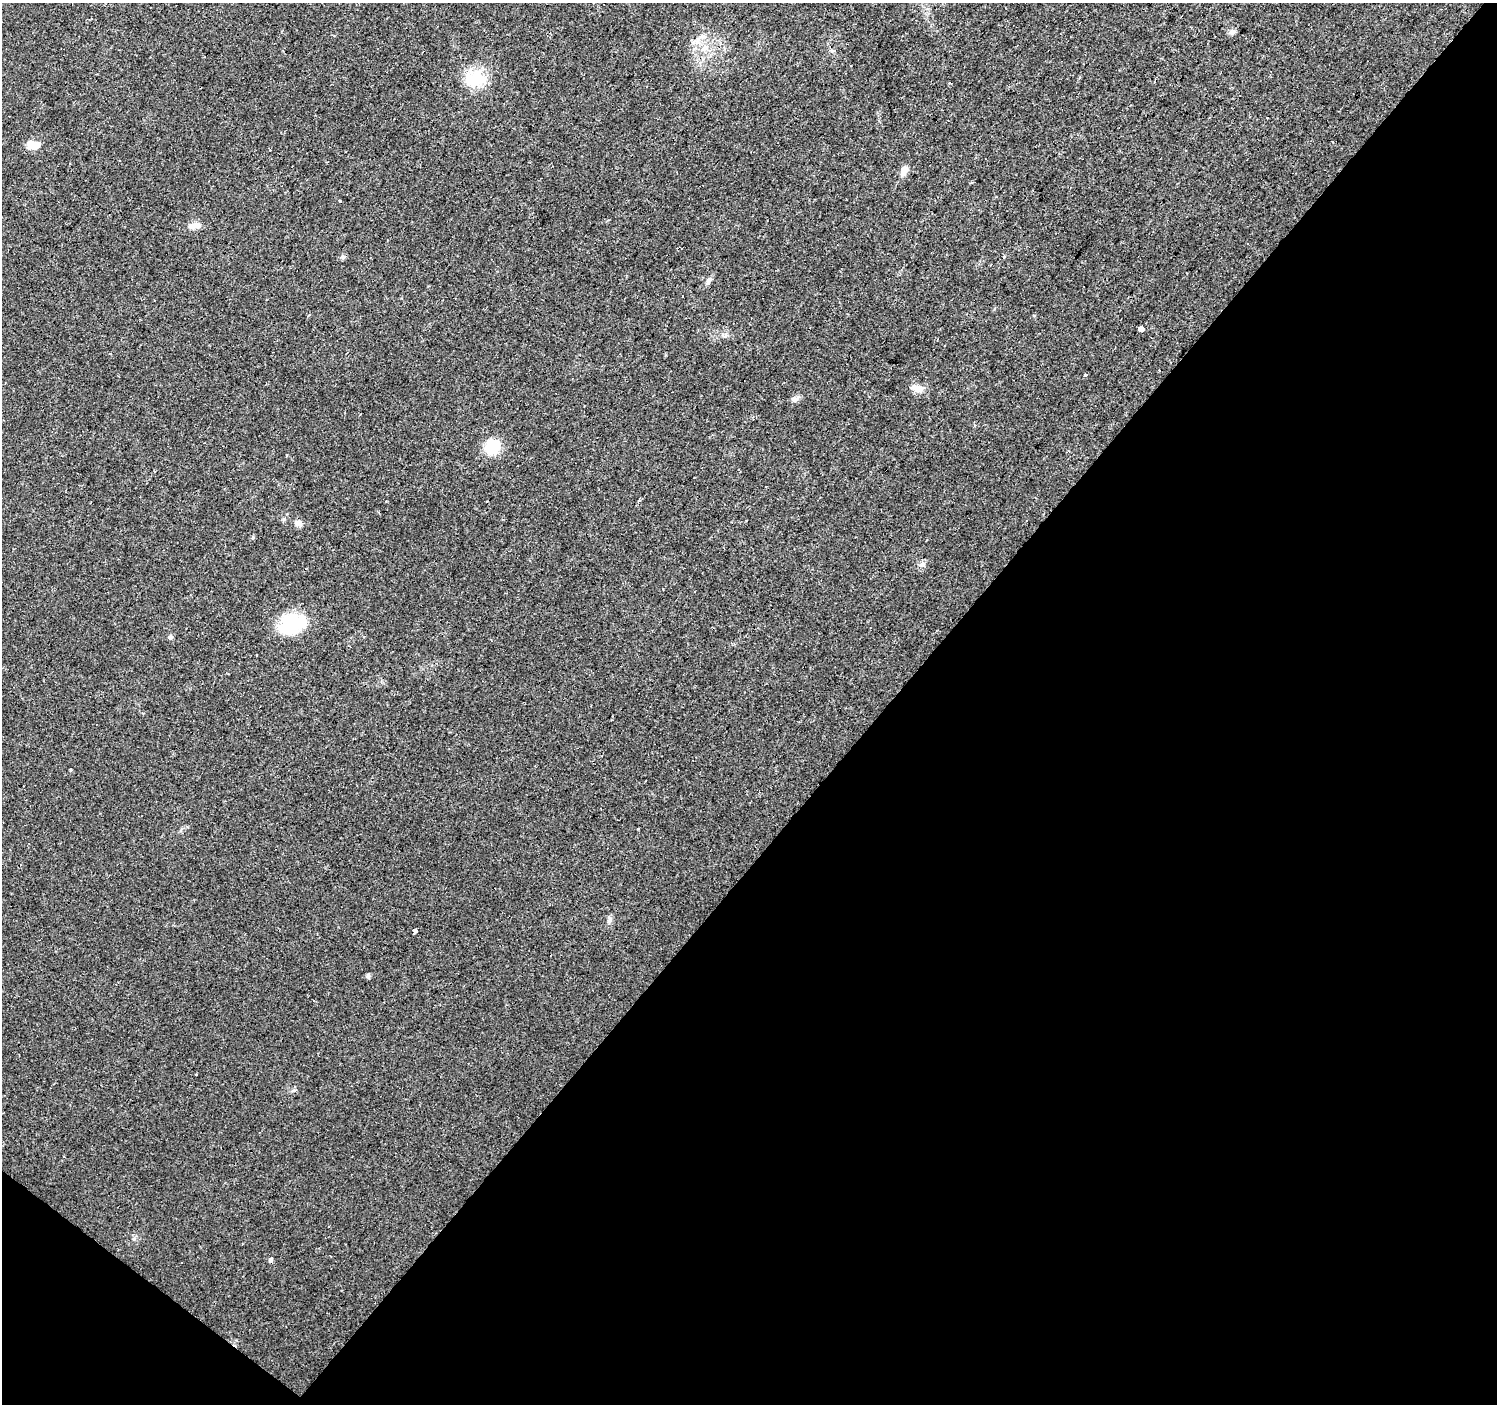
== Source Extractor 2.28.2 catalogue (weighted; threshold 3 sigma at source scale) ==
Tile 15 of 4 x 4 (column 3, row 4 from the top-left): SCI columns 2992-4486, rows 171-1572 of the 5984 x 6013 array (HDU 1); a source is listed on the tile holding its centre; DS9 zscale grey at full resolution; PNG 1499 x 1406 px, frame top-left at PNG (2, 3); no overlay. Shown black and unused: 42% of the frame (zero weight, under 3 of 4 exposures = <1% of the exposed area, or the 3 px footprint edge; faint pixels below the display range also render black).
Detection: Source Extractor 2.28.2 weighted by HDU 2 'WHT'; one run over the whole footprint, this tile lists its part. Background 0.0294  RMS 0.0034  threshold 0.0154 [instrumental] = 3 sigma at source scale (4.5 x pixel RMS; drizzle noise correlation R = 1.50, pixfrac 1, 0.0396/0.0396 arcsec/px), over >= 5 px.
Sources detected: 39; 8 cosmic-ray / hot-pixel residue — not listed; the other 31 listed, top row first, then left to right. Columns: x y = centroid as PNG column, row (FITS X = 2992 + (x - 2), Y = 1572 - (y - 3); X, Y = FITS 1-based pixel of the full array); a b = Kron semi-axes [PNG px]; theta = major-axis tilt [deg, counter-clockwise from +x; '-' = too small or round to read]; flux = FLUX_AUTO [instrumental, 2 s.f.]
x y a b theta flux
1232 32 8 7 - 1
704 48 11 7 43 2.4
475 79 28 18 9 11
950 83 3 2 - 1.1
34 145 17 9 1 3.8
904 170 11 7 61 2.5
194 225 17 8 6 2.4
1003 256 4 3 - 2.4
709 281 15 4 56 1.1
308 315 3 3 - 0.65
1140 329 4 3 - 280
1159 371 3 3 - 0.94
1085 374 3 3 - 0.86
917 388 14 9 -14 2.9
795 399 11 7 24 1.3
492 447 16 14 56 11
287 454 3 3 - 1.3
639 500 3 3 - 0.98
298 523 9 8 - 1.5
253 538 6 4 70 0.48
922 564 9 7 53 1.2
292 624 31 21 18 17
171 637 6 5 - 0.63
256 655 3 2 - 0.32
70 771 4 3 - 0.49
610 920 9 5 58 0.96
414 931 3 3 - 26
368 976 5 5 - 0.97
329 1226 3 3 - 0.68
134 1238 6 4 20 0.48
271 1260 5 4 - 0.8
Unlisted compact peaks at least as high as the median listed source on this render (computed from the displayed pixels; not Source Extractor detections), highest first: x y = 343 257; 294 1090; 284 519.